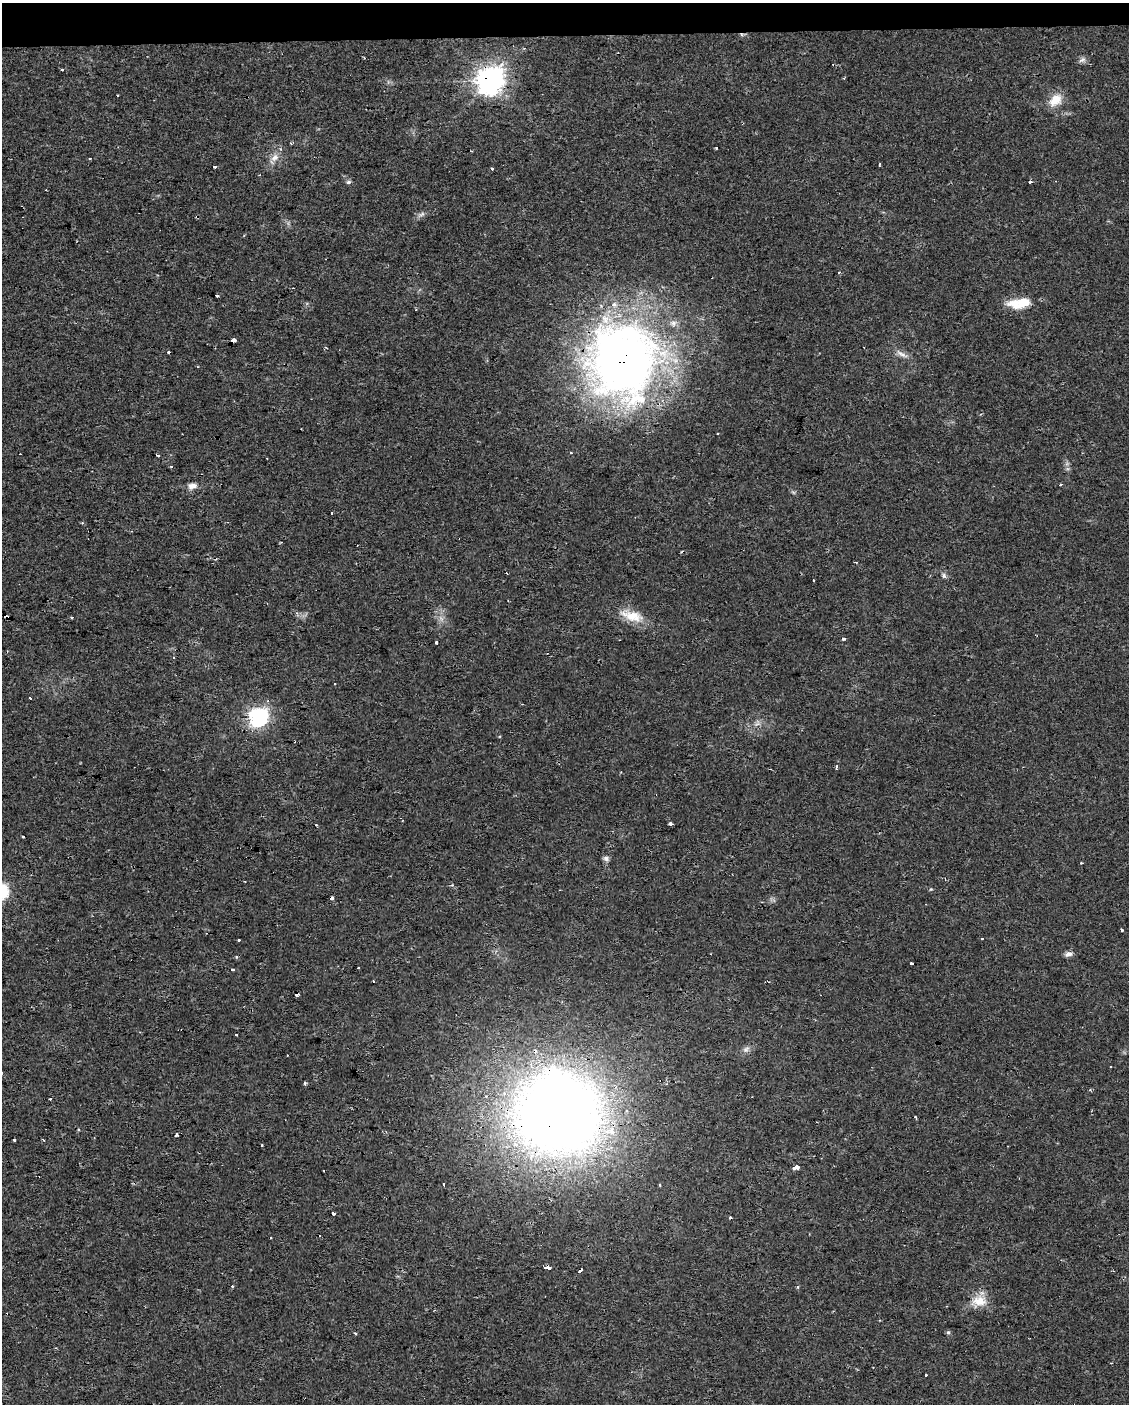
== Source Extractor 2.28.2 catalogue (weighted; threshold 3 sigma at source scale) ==
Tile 3 of 4 x 3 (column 3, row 1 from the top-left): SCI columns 2254-3380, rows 2809-4210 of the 4506 x 4253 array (HDU 1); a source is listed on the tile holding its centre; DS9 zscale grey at full resolution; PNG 1131 x 1406 px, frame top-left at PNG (2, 3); no overlay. Shown black and unused: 2% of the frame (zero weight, under 2 of 3 exposures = <1% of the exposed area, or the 3 px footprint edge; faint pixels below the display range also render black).
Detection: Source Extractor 2.28.2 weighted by HDU 2 'WHT'; one run over the whole footprint, this tile lists its part. Background 0.0242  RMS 0.0032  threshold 0.0142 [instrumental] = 3 sigma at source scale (4.5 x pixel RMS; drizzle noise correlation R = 1.50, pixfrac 1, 0.0396/0.0396 arcsec/px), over >= 5 px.
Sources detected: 102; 1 too faint to see at this stretch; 22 cosmic-ray / hot-pixel residue — not listed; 3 inside a brighter listed object's ellipse — not listed separately; the other 76 listed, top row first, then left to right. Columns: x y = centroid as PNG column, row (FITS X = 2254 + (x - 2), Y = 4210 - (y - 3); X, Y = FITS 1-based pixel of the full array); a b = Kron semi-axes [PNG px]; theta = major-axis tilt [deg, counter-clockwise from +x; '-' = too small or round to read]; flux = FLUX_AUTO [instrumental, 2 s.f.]
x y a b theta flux
1082 60 10 6 27 1.1
62 70 3 3 - 1.1
490 80 11 10 - 270
1055 100 19 13 45 5.1
717 147 3 3 - 1.3
89 158 3 3 - 0.88
275 158 13 9 38 2.3
879 165 4 2 - 0.4
214 167 3 3 - 1.1
492 169 3 3 - 1
348 182 7 5 3 0.66
1030 182 3 3 - 1.6
422 214 10 5 27 1
839 272 3 3 - 0.82
217 296 4 3 - 0.92
1024 302 17 11 -5 5.2
234 340 4 3 - 1.8
326 348 5 3 - 0.4
168 352 3 3 - 1.2
902 354 20 6 -30 2.1
622 361 80 74 -88 250
20 454 2 2 - 0.27
158 455 3 2 - 0.91
172 466 3 3 - 0.85
1060 485 3 3 - 1.1
192 486 12 8 11 2
331 512 3 3 - 0.79
856 562 5 2 - 0.3
944 576 7 5 -74 0.83
632 616 35 13 -16 7.1
8 617 4 3 - 35
71 617 3 3 - 1
844 639 4 3 - 0.65
437 642 3 3 - 1.5
174 657 3 3 - 1.1
334 684 3 3 - 0.45
30 698 3 2 - 0.93
258 717 8 7 - 120
757 723 9 7 64 1.2
836 767 3 3 - 2.2
670 824 3 3 - 2.9
316 825 3 2 - 0.71
23 837 4 3 - 2.4
606 858 8 6 -25 0.9
931 889 5 4 - 0.33
1121 930 3 3 - 11
981 938 3 3 - 0.82
239 940 3 3 - 0.8
1068 954 9 6 13 1.3
236 957 4 3 - 0.48
912 964 3 3 - 0.63
232 970 3 3 - 1.8
297 994 3 3 - 13
236 1035 3 3 - 0.96
746 1049 10 7 36 1.3
305 1084 4 3 - 0.62
1090 1090 4 3 - 0.39
50 1099 3 2 - 0.37
558 1114 62 58 -22 490
78 1129 3 3 - 0.65
176 1135 4 2 - 1.1
14 1139 3 3 - 1.3
796 1167 5 3 - 8.8
444 1184 3 3 - 1.2
660 1185 3 2 - 0.63
333 1214 3 3 - 7.1
730 1217 3 3 - 0.32
319 1236 3 3 - 3.3
548 1268 4 3 - 11
580 1270 5 3 - 3.3
798 1287 3 3 - 0.87
979 1301 23 15 4 5.5
948 1332 6 5 - 0.56
355 1334 3 3 - 2.2
1111 1363 3 3 - 0.32
925 1375 3 3 - 2
Overlapping masked pixels (flux is a lower limit): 8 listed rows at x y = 490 80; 234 340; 622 361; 8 617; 297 994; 558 1114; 548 1268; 580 1270